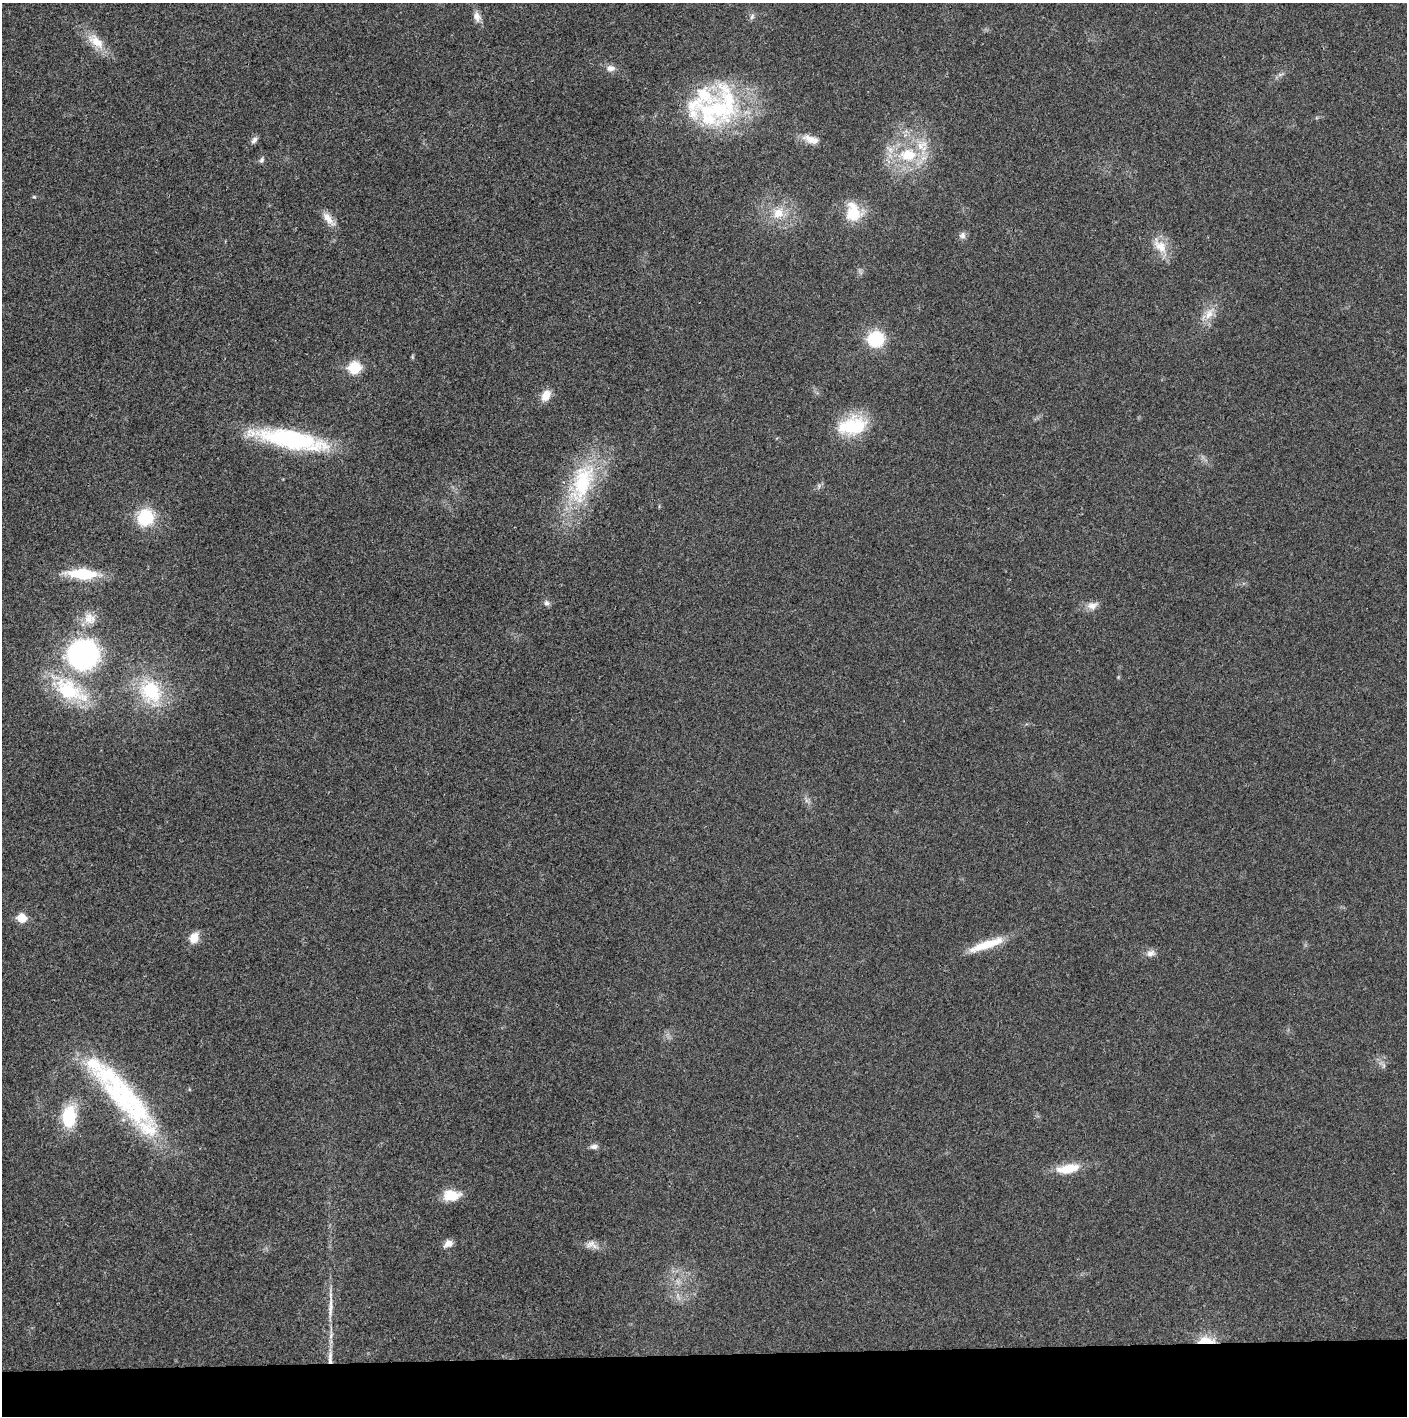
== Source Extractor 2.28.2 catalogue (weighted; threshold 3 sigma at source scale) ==
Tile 8 of 3 x 3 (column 2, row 3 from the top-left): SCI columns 1407-2811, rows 1-1414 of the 4221 x 4243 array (HDU 1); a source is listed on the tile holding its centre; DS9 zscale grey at full resolution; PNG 1409 x 1418 px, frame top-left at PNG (2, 3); no overlay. Shown black and unused: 4% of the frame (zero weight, under 3 of 4 exposures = <1% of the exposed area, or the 3 px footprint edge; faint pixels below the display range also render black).
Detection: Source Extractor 2.28.2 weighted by HDU 2 'WHT'; one run over the whole footprint, this tile lists its part. Background 0.021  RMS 0.0042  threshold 0.0188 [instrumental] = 3 sigma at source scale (4.5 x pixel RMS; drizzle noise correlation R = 1.50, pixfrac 1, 0.05/0.05 arcsec/px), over >= 5 px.
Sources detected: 50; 6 inside a brighter listed object's ellipse — not listed separately; the other 44 listed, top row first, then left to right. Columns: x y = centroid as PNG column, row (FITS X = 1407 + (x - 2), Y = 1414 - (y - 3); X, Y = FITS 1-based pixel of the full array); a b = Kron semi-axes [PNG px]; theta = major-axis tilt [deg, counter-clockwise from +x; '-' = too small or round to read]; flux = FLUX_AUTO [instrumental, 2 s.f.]
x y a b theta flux
477 17 14 9 -70 2.7
752 17 9 5 64 1.1
96 41 28 13 -40 8.5
611 68 12 9 1 2.4
719 109 61 48 45 59
811 139 23 9 -18 4.6
254 140 10 6 49 1.5
908 155 21 16 -2 17
261 160 7 5 62 1
34 197 5 4 - 0.53
778 213 14 13 - 6.7
853 213 16 15 - 13
328 219 23 8 -49 4.1
962 235 10 9 - 1.7
1160 246 25 13 -49 7.2
1209 314 18 10 60 5
876 339 11 10 - 29
355 368 7 7 - 30
546 395 13 9 59 5.2
852 426 38 22 12 22
291 439 68 17 -11 65
582 483 64 28 71 41
145 517 20 18 53 16
82 574 32 11 -3 18
546 603 8 7 - 1.4
1092 606 15 9 9 3.2
89 618 18 15 -44 5.8
83 654 26 25 - 91
69 690 51 25 -30 32
151 691 29 24 -54 28
22 918 7 6 - 10
194 938 14 11 64 4.6
986 945 46 9 19 12
1150 953 11 8 17 2.4
124 1096 109 29 -48 77
69 1116 23 15 87 19
594 1146 10 6 9 1.6
1068 1169 29 11 10 9.8
451 1195 19 12 3 9.3
448 1244 11 8 32 2.9
591 1244 15 8 24 2.6
330 1309 29 6 87 4.5
1206 1341 23 9 -1 7.5
330 1358 19 6 89 3.6
Overlapping masked pixels (flux is a lower limit): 2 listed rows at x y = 1206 1341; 330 1358